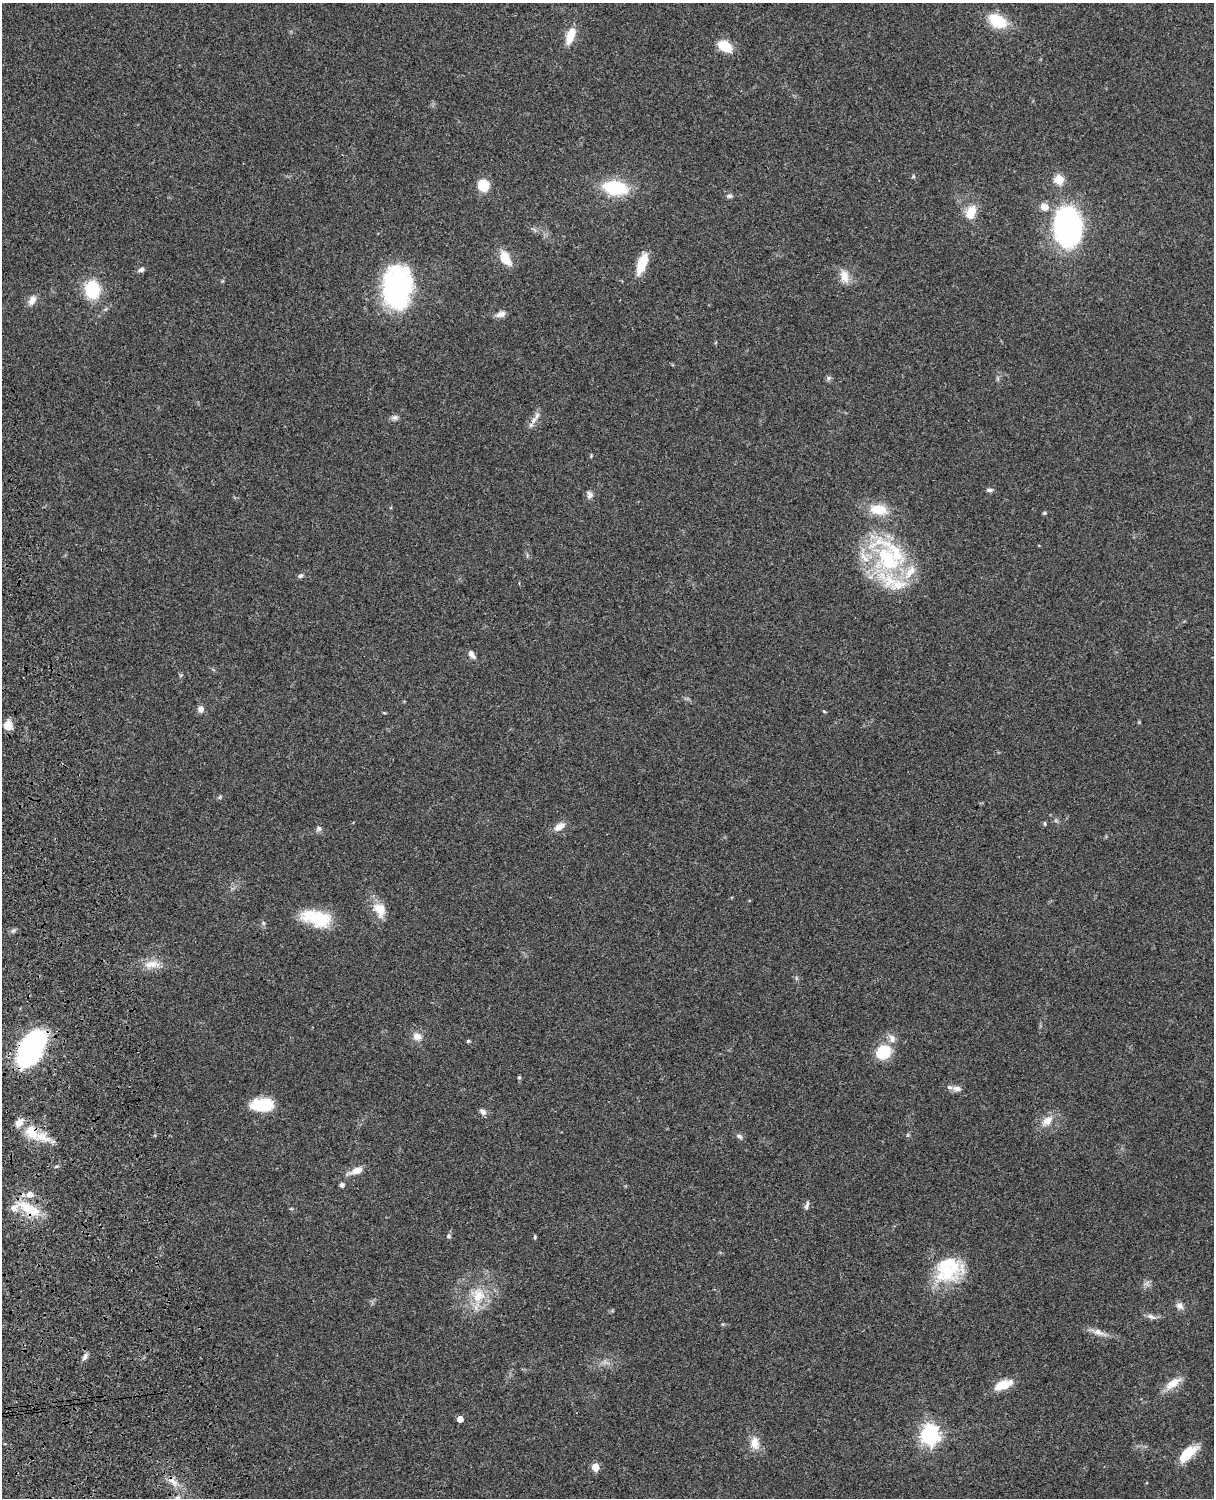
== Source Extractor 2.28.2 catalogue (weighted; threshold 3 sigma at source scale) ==
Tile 7 of 4 x 3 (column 3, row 2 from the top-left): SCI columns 2546-3757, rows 1773-3268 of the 5088 x 4927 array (HDU 1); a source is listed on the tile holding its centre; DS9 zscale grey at full resolution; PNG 1216 x 1500 px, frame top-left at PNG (2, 3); no overlay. Shown black and unused: <1% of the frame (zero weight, under 3 of 4 exposures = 6% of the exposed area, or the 3 px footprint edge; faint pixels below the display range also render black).
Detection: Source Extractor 2.28.2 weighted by HDU 2 'WHT'; one run over the whole footprint, this tile lists its part. Background 0.0799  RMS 0.0058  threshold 0.0261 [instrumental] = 3 sigma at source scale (4.5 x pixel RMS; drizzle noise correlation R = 1.50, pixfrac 1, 0.05/0.05 arcsec/px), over >= 5 px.
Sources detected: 84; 1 inside a brighter object's white glare — not listed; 11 inside a brighter listed object's ellipse — not listed separately; the other 72 listed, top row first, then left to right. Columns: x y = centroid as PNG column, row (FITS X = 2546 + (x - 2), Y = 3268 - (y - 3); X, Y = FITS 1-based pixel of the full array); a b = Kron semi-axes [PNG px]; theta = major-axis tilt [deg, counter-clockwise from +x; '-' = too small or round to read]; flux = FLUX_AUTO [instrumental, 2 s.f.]
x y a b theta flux
997 21 21 14 -30 18
570 36 22 9 69 9.3
725 46 11 8 -31 18
1059 179 5 5 - 26
483 185 9 9 - 15
615 188 23 12 -10 34
729 196 8 6 -3 1.5
1044 207 10 9 - 5
971 212 20 12 67 9.5
1068 226 34 24 -89 150
505 259 17 9 -58 11
642 264 25 10 69 12
141 270 8 5 17 1.9
844 276 18 11 -78 6.4
394 286 42 24 -82 89
92 289 17 14 -82 27
32 300 14 9 62 3.9
501 314 13 7 19 3.1
829 378 6 6 - 1.2
394 418 10 7 10 1.8
533 420 12 6 55 3.5
990 490 9 5 4 1.4
590 495 10 8 -75 2.4
1044 513 5 4 - 0.94
888 560 72 31 -65 73
300 576 8 5 29 1.3
472 654 11 6 -54 2.6
181 675 5 3 - 0.6
201 709 8 7 - 3
824 711 5 3 - 0.57
8 725 11 9 -83 5.7
220 797 6 4 47 0.8
1045 823 6 3 -81 0.62
559 826 14 8 34 4.8
319 828 7 6 - 1.9
380 910 21 15 -66 10
316 918 35 17 -14 24
152 964 25 10 1 7.8
417 1036 12 10 -18 4.4
468 1041 5 4 - 0.73
31 1048 36 19 65 110
883 1052 19 16 42 16
519 1077 5 4 - 0.97
957 1088 13 8 -8 3.1
262 1105 27 15 1 17
483 1111 9 7 -46 2.2
1047 1121 18 10 44 6.6
32 1133 23 14 -55 14
739 1136 10 5 -30 1.6
356 1171 21 8 22 5.5
342 1185 5 5 - 1.9
30 1194 8 7 - 3.7
807 1205 13 5 70 1.7
29 1209 33 13 -27 17
448 1236 7 6 - 1.2
535 1237 6 3 -90 0.69
947 1271 38 29 19 30
1146 1283 8 5 45 1.7
478 1295 23 20 -79 16
1180 1306 11 8 -39 2.8
1151 1317 13 6 -21 2.4
1098 1332 16 8 -22 4.2
85 1357 10 6 61 2.2
1173 1383 22 10 35 7.8
1003 1385 21 9 21 11
460 1419 4 4 - 6
930 1435 7 7 - 300
755 1443 17 12 -82 6.9
1185 1456 25 12 56 11
595 1467 5 5 - 14
173 1482 17 7 -35 4.9
177 1498 7 5 14 1.6
Overlapping masked pixels (flux is a lower limit): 4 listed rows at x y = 533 420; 31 1048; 32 1133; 29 1209
Isophote crosses this tile's border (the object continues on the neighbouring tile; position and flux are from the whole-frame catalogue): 1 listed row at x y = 177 1498